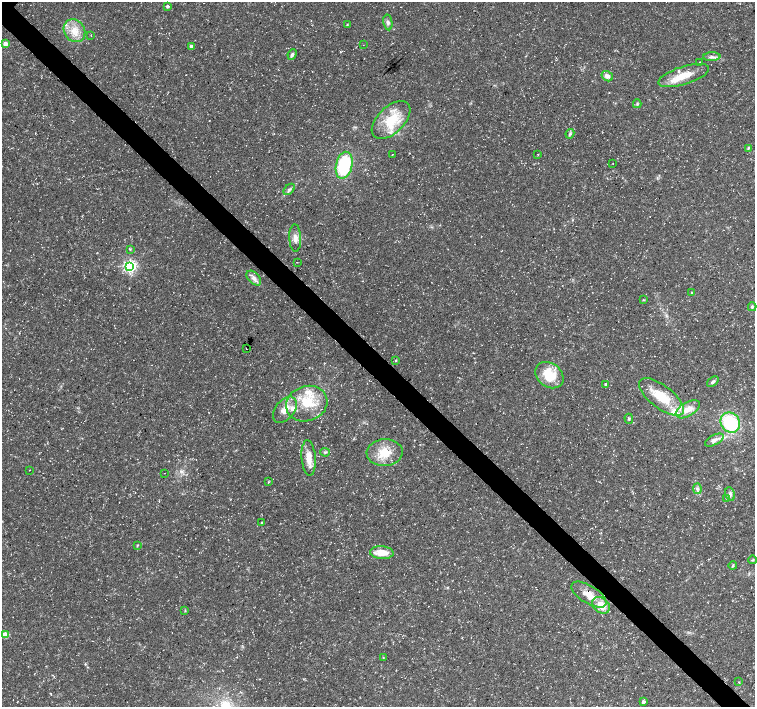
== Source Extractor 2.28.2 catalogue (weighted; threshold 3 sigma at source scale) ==
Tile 6 of 4 x 4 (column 2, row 2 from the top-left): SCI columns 1512-3016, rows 3041-4449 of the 6028 x 6015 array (HDU 1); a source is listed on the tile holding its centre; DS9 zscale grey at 2 x 2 block average (1 PNG px = mean of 2 x 2 image px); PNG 757 x 709 px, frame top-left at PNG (2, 2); each listed source drawn as its Kron ellipse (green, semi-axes under 4 px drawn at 4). Shown black and unused: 4% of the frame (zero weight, under 3 of 5 exposures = <1% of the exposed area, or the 3 px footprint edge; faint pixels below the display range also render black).
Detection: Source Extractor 2.28.2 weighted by HDU 2 'WHT'; one run over the whole footprint, this tile lists its part. Background 0.0414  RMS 0.0028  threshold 0.0125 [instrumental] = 3 sigma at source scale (4.5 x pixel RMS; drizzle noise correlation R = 1.50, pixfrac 1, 0.0396/0.0396 arcsec/px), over >= 5 px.
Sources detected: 71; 8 inside a brighter listed object's ellipse — not listed separately; the other 63 listed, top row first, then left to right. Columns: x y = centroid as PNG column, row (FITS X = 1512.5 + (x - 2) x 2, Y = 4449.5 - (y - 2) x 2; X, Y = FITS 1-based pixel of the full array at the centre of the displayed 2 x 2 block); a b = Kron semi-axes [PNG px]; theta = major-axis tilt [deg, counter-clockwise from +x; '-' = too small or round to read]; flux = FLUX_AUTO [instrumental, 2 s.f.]
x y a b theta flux
167 6 3 3 - 1.5
388 22 8 4 -80 2
347 25 3 3 - 0.39
74 31 12 10 -56 9.4
91 35 3 2 - 0.37
5 43 3 3 - 5.9
363 45 2 2 - 0.18
191 46 3 3 - 3
292 54 5 4 - 1.7
712 57 8 4 2 2.2
700 62 2 2 - 0.95
684 75 26 9 17 13
607 76 6 5 - 3.3
637 104 4 3 - 0.9
391 120 23 13 44 21
570 134 5 4 - 1.1
748 148 4 3 - 0.7
392 154 2 2 - 0.26
538 154 3 2 - 0.3
613 164 2 2 - 0.58
344 165 14 8 77 43
289 189 7 4 45 1.8
295 238 14 6 -88 4.1
130 249 3 2 - 0.55
297 262 2 2 - 0.22
130 266 4 4 - 140
254 278 9 5 -46 3
691 293 3 2 - 0.42
643 300 4 3 - 0.54
752 307 4 3 - 1.1
246 348 2 2 - 0.44
396 360 3 2 - 0.62
549 375 15 11 -37 19
713 382 6 3 38 1.7
605 384 2 2 - 0.91
661 397 27 11 -38 22
307 404 21 17 19 23
688 409 13 7 31 7.9
285 410 15 9 51 8.4
629 419 5 3 - 0.84
730 423 10 9 - 43
714 440 10 5 28 3.3
325 452 4 3 - 0.83
385 453 18 13 4 15
309 458 18 7 -85 7.9
30 470 2 2 - 0.24
164 473 2 2 - 0.18
268 482 3 2 - 0.45
697 489 5 4 - 1.8
730 494 7 5 -79 2.3
726 498 3 2 - 0.45
262 523 3 3 - 1.2
138 545 4 2 - 0.49
382 553 12 6 -4 11
753 560 4 3 - 0.62
733 566 4 3 - 0.85
589 595 20 9 -32 9.2
601 605 10 7 -41 9.2
185 611 3 2 - 0.48
5 635 3 3 - 17
383 657 3 2 - 0.38
739 682 4 2 - 0.43
643 702 3 2 - 2.2
Diffuse or blended objects may show on this block-average render without a row.